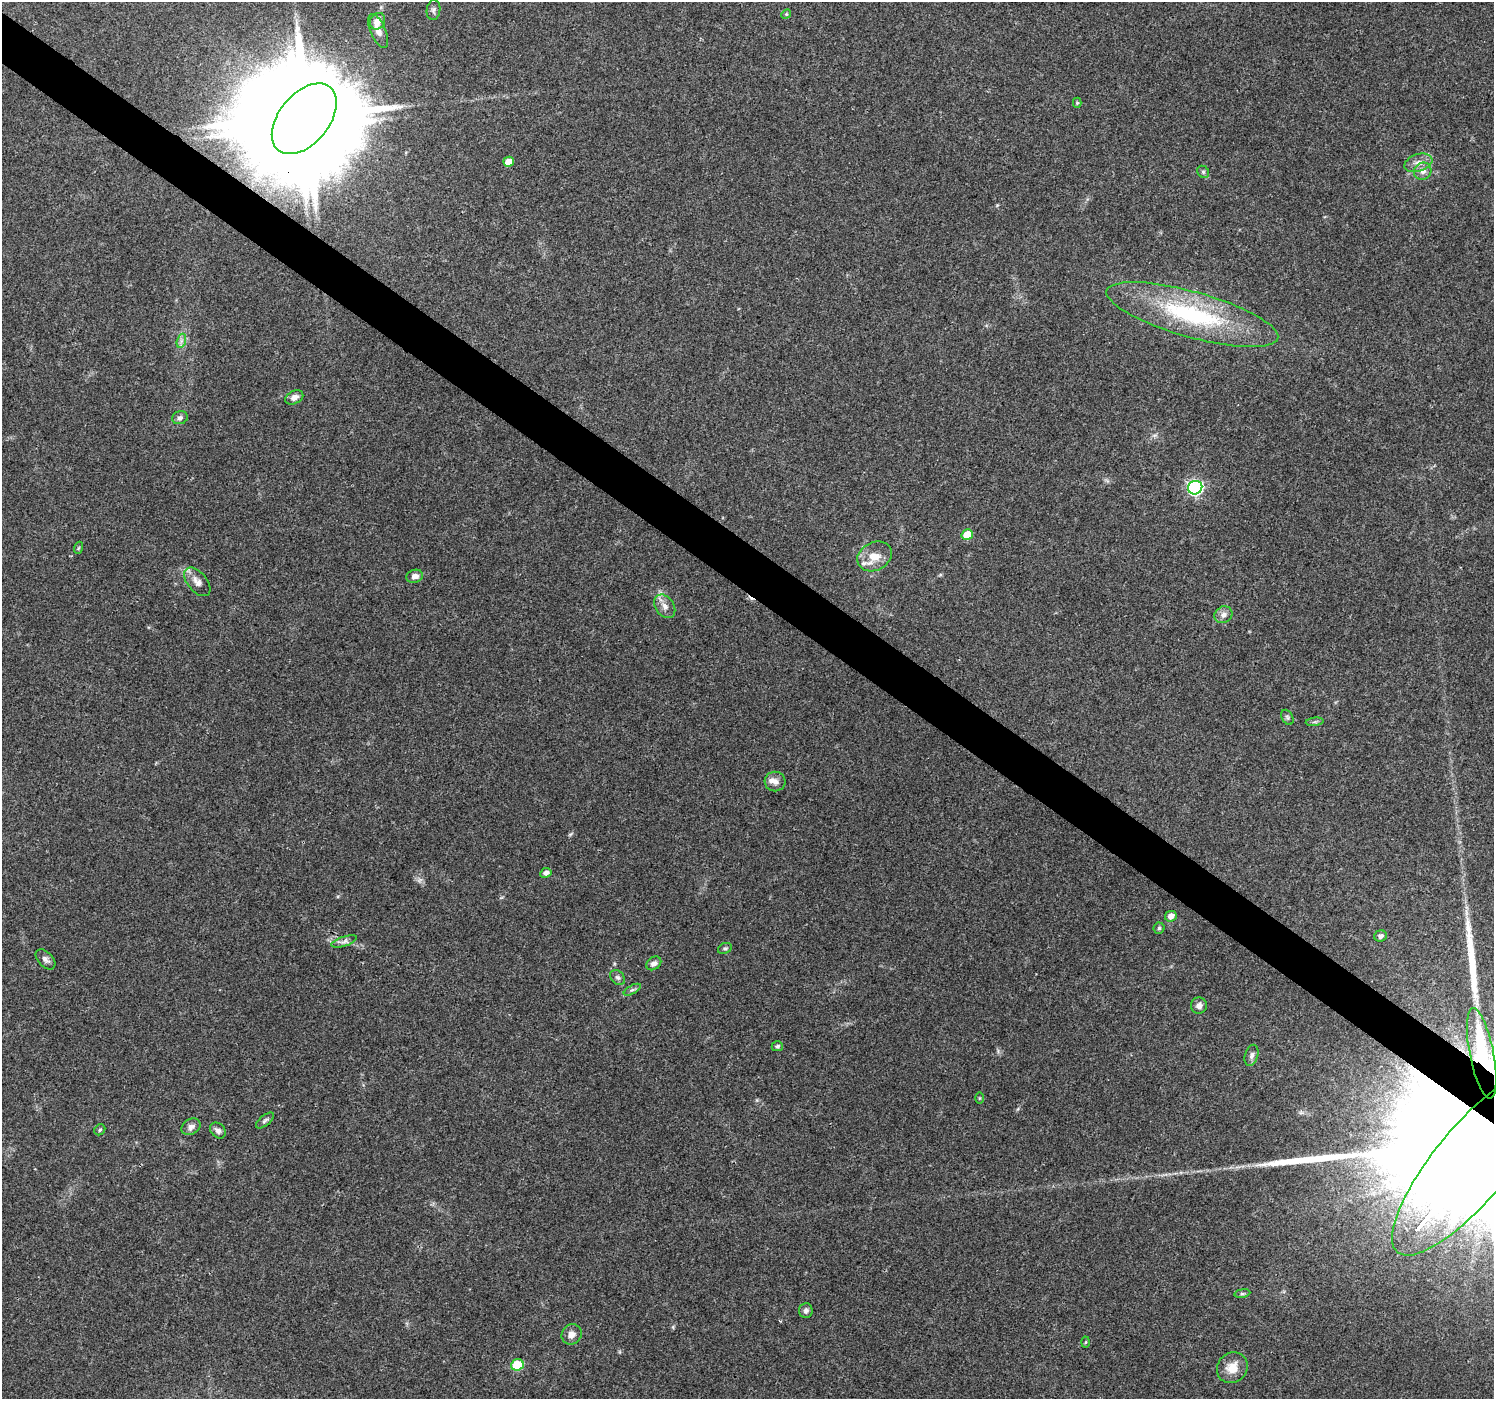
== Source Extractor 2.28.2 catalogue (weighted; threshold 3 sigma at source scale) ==
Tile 11 of 4 x 4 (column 3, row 3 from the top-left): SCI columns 2990-4481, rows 1642-3038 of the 5972 x 6010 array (HDU 1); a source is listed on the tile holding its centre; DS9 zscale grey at full resolution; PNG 1496 x 1401 px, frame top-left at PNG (2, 2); each listed source drawn as its Kron ellipse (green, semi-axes under 4 px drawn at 4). Shown black and unused: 4% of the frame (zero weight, under 3 of 4 exposures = <1% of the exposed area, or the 3 px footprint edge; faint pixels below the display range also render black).
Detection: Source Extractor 2.28.2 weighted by HDU 2 'WHT'; one run over the whole footprint, this tile lists its part. Background 0.0748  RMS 0.0045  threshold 0.0201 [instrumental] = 3 sigma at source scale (4.5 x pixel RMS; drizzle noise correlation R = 1.50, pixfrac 1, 0.0396/0.0396 arcsec/px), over >= 5 px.
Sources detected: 56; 1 too faint to see at this stretch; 1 cosmic-ray / hot-pixel residue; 1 long thin detection or spike segment (spike, bleed or trail) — neither listed nor drawn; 2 inside a brighter listed object's ellipse — not listed separately; the other 51 listed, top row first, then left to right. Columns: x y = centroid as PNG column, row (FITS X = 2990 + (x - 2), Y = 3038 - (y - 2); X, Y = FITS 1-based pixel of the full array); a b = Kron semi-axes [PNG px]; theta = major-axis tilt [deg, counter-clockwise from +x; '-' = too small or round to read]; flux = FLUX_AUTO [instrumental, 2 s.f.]
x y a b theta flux
434 10 10 7 81 1.3
786 14 5 4 - 0.53
377 21 9 7 58 4.3
378 31 18 7 -66 3.7
1077 103 5 4 - 0.64
304 119 41 25 50 20000
509 162 5 5 - 6.3
1418 163 14 8 18 3.5
1423 171 9 8 - 2.6
1203 172 6 5 - 0.91
1192 315 89 22 -16 60
181 341 7 4 72 1.2
294 397 9 6 25 2.2
180 418 8 6 18 1.4
1195 488 7 6 - 100
967 535 6 5 - 11
78 548 6 3 70 0.52
875 556 18 14 27 7.4
415 576 8 6 16 2.3
197 582 17 9 -50 3.5
665 606 13 9 -55 3.1
1223 615 9 8 - 2.5
1287 717 8 5 -60 0.92
1315 722 9 3 5 0.82
775 782 10 10 - 2.6
546 873 6 5 - 1.8
1171 916 6 5 - 2.8
1159 928 5 5 - 0.79
1380 936 6 5 - 1.7
344 941 13 5 17 1.8
725 948 7 5 24 0.86
45 959 12 7 -47 1.9
654 963 8 6 34 1.9
617 977 8 6 -43 1.2
632 990 9 4 29 1
1199 1005 8 8 - 2.3
777 1046 6 5 - 1.1
1482 1053 46 12 -79 48
1252 1055 11 6 73 1.6
979 1098 6 4 90 0.49
265 1120 11 5 38 1.1
191 1127 10 7 34 2.1
100 1130 6 5 - 0.73
218 1130 9 6 -45 1.8
1473 1162 118 37 50 78000
1242 1293 8 4 8 0.78
806 1311 7 6 - 1.4
572 1334 10 9 - 2.9
1085 1342 5 3 - 0.46
517 1365 6 5 - 21
1232 1368 16 14 45 6.4
Overlapping masked pixels (flux is a lower limit): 3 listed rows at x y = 304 119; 1482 1053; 1473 1162
Isophote crosses this tile's border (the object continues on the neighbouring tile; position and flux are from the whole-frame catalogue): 2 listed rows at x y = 1482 1053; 1473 1162